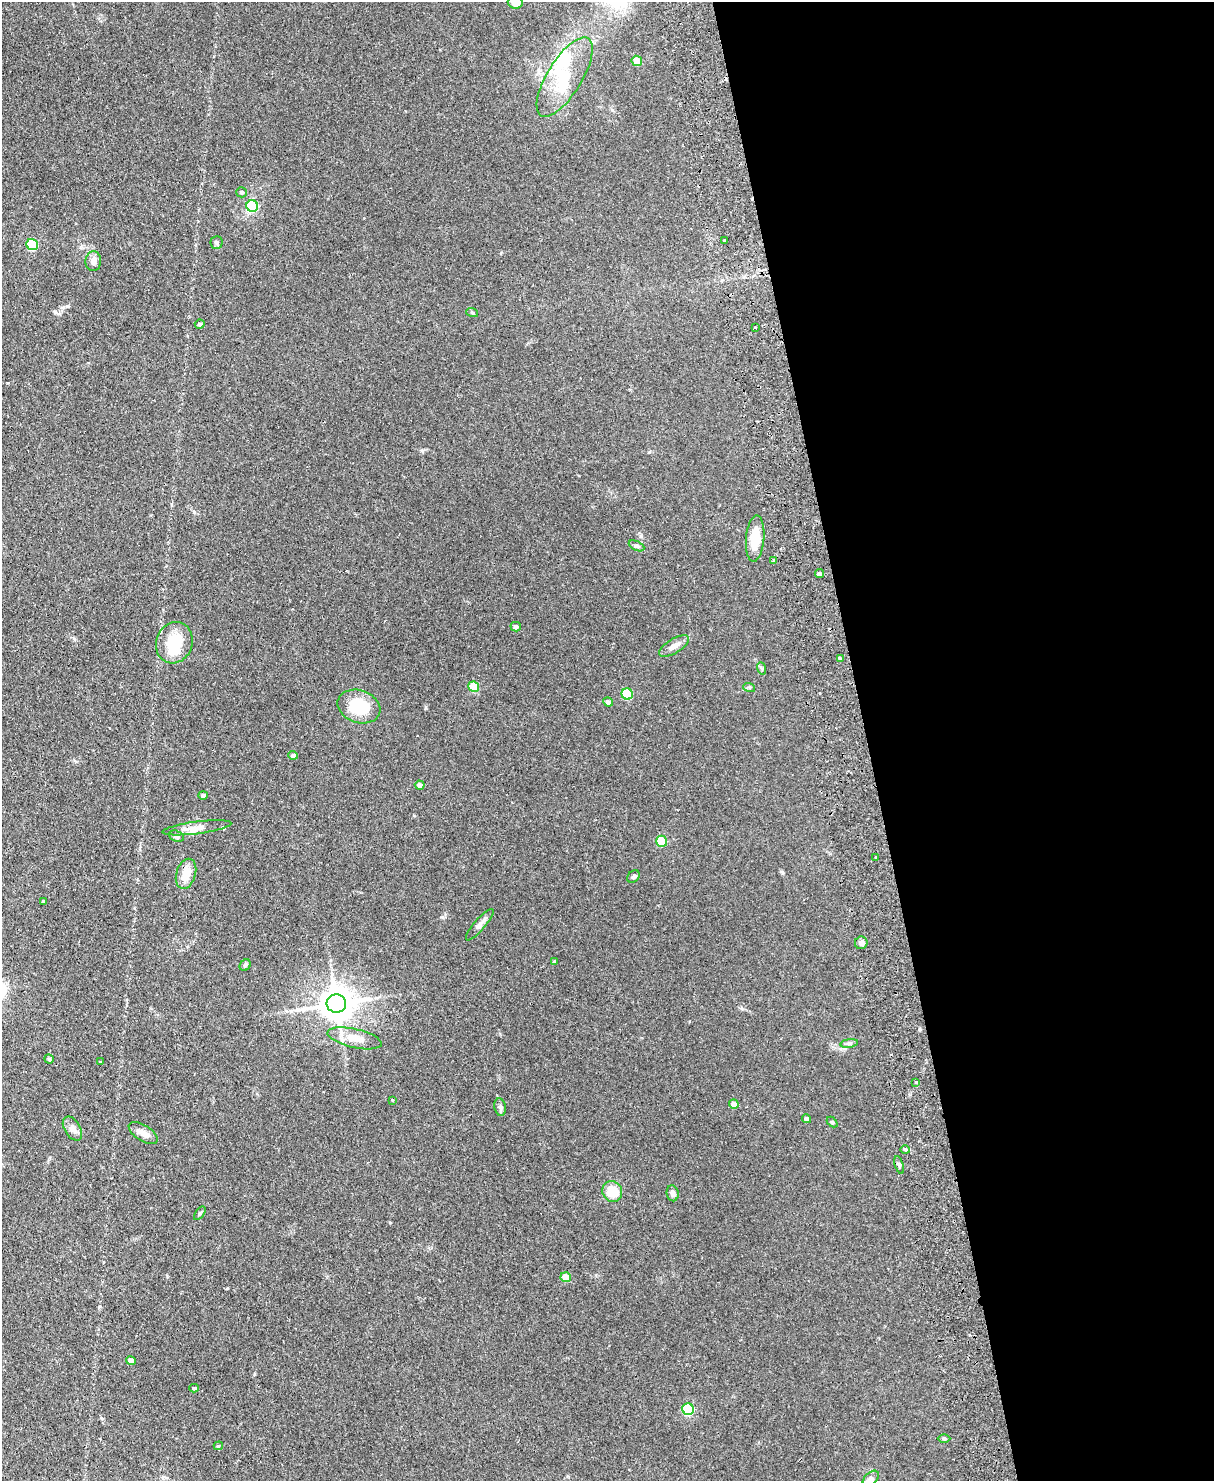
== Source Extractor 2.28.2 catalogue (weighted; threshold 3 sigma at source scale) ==
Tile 8 of 4 x 3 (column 4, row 2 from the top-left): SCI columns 3696-4907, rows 1632-3110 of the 4965 x 4853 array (HDU 1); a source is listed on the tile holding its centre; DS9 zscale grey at full resolution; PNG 1216 x 1483 px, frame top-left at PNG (2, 2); each listed source drawn as its Kron ellipse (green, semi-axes under 4 px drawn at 4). Shown black and unused: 29% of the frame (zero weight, under 2 of 3 exposures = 3% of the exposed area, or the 3 px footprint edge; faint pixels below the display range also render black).
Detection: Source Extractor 2.28.2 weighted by HDU 2 'WHT'; one run over the whole footprint, this tile lists its part. Background 0.14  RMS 0.0068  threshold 0.0305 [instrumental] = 3 sigma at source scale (4.5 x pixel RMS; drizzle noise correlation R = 1.50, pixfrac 1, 0.05/0.05 arcsec/px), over >= 5 px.
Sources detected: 72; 2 inside a brighter object's white glare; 2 cosmic-ray / hot-pixel residue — neither listed nor drawn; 3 inside a brighter listed object's ellipse — not listed separately; the other 65 listed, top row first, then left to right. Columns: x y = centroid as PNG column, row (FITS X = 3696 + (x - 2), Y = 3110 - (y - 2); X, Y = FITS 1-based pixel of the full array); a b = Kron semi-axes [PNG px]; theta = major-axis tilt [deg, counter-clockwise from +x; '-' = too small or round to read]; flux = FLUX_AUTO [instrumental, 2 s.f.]
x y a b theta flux
515 2 7 6 - 5.5
637 61 5 5 - 9.9
565 77 45 17 58 29
241 192 5 5 - 1.3
252 206 6 6 - 43
724 240 3 3 - 1.6
216 243 6 6 - 1.3
32 245 6 5 - 41
93 261 10 8 88 3
472 312 6 4 -19 0.75
200 324 5 4 - 1.3
755 328 3 3 - 1.3
755 538 23 9 85 14
637 546 8 4 -25 1.3
773 560 4 3 - 0.76
820 574 5 3 - 5.7
516 627 5 5 - 1.9
174 643 21 18 71 21
674 646 17 7 31 4.1
840 659 4 3 - 1.1
761 668 6 4 -70 0.99
474 687 5 5 - 20
749 687 6 4 -18 0.81
627 694 6 5 - 31
608 702 5 4 - 2.5
359 706 22 16 -20 27
293 755 5 4 - 1.9
420 785 5 4 - 2.8
203 795 4 4 - 1.5
197 828 34 6 7 6.3
176 836 8 5 -20 1.8
662 841 5 5 - 25
875 857 3 2 - 0.78
186 874 15 9 73 9.9
633 877 7 5 43 1.3
43 901 3 3 - 0.87
480 925 20 5 49 3
861 943 6 6 - 2.7
555 961 3 3 - 0.98
245 965 6 5 - 0.98
336 1004 10 9 - 1200
355 1038 28 9 -12 9.3
849 1043 9 4 8 1.5
49 1059 4 4 - 1
100 1062 3 3 - 0.68
916 1082 3 3 - 0.94
392 1100 3 3 - 0.48
734 1104 5 4 - 6
500 1107 9 5 -81 1.6
806 1119 4 4 - 1.9
832 1122 6 4 -44 0.83
72 1129 13 8 -58 4
143 1133 16 8 -32 4.1
905 1150 5 4 - 2
899 1165 9 4 -73 1.3
612 1191 11 9 -60 13
673 1193 8 6 -80 2.3
200 1213 8 4 54 1.1
566 1277 5 5 - 9
131 1361 5 4 - 3.5
194 1388 5 4 - 1.1
688 1409 6 5 - 56
944 1438 6 4 -1 0.92
218 1446 4 3 - 1.3
871 1479 9 6 44 1.8
Isophote crosses this tile's border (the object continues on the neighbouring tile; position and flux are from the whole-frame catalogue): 1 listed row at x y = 515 2
Unlisted compact peaks at least as high as the median listed source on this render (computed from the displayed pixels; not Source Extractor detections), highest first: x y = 67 306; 426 708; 782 872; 442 917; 194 512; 641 536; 227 1288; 55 312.